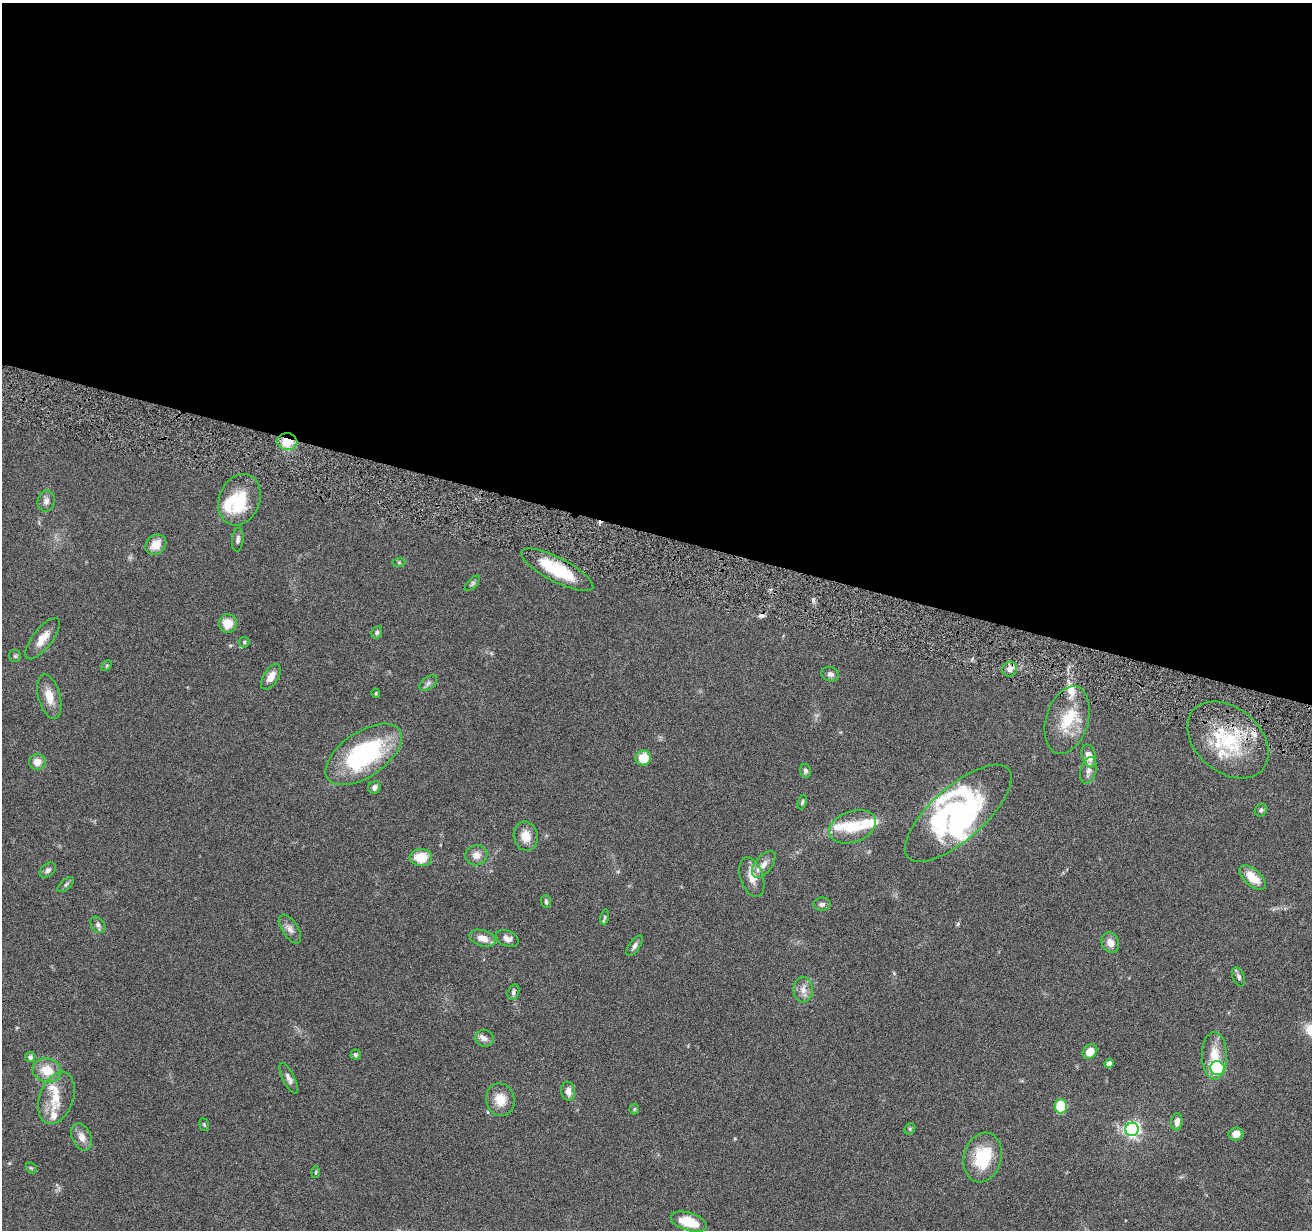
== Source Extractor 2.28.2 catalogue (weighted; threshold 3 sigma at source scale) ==
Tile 3 of 4 x 4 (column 3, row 1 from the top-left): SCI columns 2623-3932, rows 3940-5167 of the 5242 x 5295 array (HDU 1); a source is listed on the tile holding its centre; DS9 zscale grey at full resolution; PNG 1314 x 1232 px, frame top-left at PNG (2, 3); each listed source drawn as its Kron ellipse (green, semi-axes under 4 px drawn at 4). Shown black and unused: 43% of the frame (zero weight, under 4 of 8 exposures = <1% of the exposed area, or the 3 px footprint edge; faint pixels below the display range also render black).
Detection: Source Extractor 2.28.2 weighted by HDU 2 'WHT'; one run over the whole footprint, this tile lists its part. Background 0.0772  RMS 0.0044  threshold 0.0181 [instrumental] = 3 sigma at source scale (4.09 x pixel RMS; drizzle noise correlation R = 1.36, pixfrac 0.8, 0.05/0.05 arcsec/px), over >= 5 px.
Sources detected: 93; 5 inside a brighter object's white glare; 1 cosmic-ray / hot-pixel residue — neither listed nor drawn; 10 inside a brighter listed object's ellipse — not listed separately; the other 77 listed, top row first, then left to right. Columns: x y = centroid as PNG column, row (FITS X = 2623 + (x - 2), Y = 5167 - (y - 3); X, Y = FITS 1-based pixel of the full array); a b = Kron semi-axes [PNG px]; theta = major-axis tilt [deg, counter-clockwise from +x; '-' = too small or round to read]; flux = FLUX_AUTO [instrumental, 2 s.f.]
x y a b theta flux
287 442 10 8 -11 8.2
239 500 26 20 67 14
46 501 10 8 77 2
238 540 12 5 83 1.5
156 545 11 9 41 5.7
399 562 6 4 -1 0.53
557 570 40 12 -27 18
472 583 10 4 46 0.81
228 623 9 9 - 6.5
377 632 6 5 - 0.83
43 639 25 9 52 5.3
244 642 5 5 - 0.62
15 656 6 6 - 0.76
107 666 6 4 45 0.52
1010 669 8 7 - 2.4
830 674 9 7 -17 1.5
271 677 14 7 58 3.7
428 683 10 6 39 1.3
376 693 5 4 - 0.47
49 697 23 11 -75 6.2
1067 720 35 21 73 15
1228 740 46 32 -40 32
364 754 44 22 34 53
1089 756 11 7 -74 4.2
643 758 8 7 - 7.8
37 762 8 8 - 4.2
1088 770 14 7 75 2.3
805 771 7 5 -76 1
374 787 6 6 - 1.7
802 802 7 4 72 0.68
1261 810 6 5 - 0.9
958 813 67 26 41 74
852 827 24 15 19 11
526 836 15 12 -77 5.3
476 855 11 10 - 3.3
421 857 11 8 -3 9.6
764 864 15 8 51 3
48 870 9 6 40 1.3
752 877 20 11 -72 5.5
1252 878 16 8 -41 7.4
66 885 10 5 41 0.93
546 901 6 5 - 0.71
822 904 8 6 2 1.2
605 917 8 4 80 0.59
98 925 9 6 -54 1.3
290 929 16 8 -57 2.5
482 938 13 8 -17 3.8
507 938 12 7 -23 2.1
1110 943 10 8 -69 3.2
635 946 12 5 54 1.4
1239 977 10 6 -67 1.2
803 990 13 9 -89 3.1
513 992 8 5 73 1.2
485 1038 9 8 - 1.9
1090 1051 8 6 44 5.4
355 1055 5 5 - 0.6
1214 1056 24 12 -89 8.7
30 1057 5 5 - 1.4
1109 1063 4 4 - 2.2
1217 1068 7 7 - 29
47 1070 14 12 -13 8.2
289 1078 17 6 -63 1.9
568 1091 9 7 -81 2.5
56 1098 27 17 70 9.3
500 1100 16 14 -77 6.7
1061 1106 7 6 - 15
634 1109 5 5 - 0.53
1177 1122 9 5 83 2.5
204 1125 6 4 -68 0.54
910 1129 6 5 - 0.57
1132 1129 7 6 - 100
1236 1134 7 6 - 3
82 1137 14 9 -65 3.5
983 1157 25 18 76 19
31 1168 6 5 - 0.53
316 1172 5 3 - 0.46
689 1222 18 9 -18 11
Overlapping masked pixels (flux is a lower limit): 3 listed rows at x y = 287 442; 557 570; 1228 740